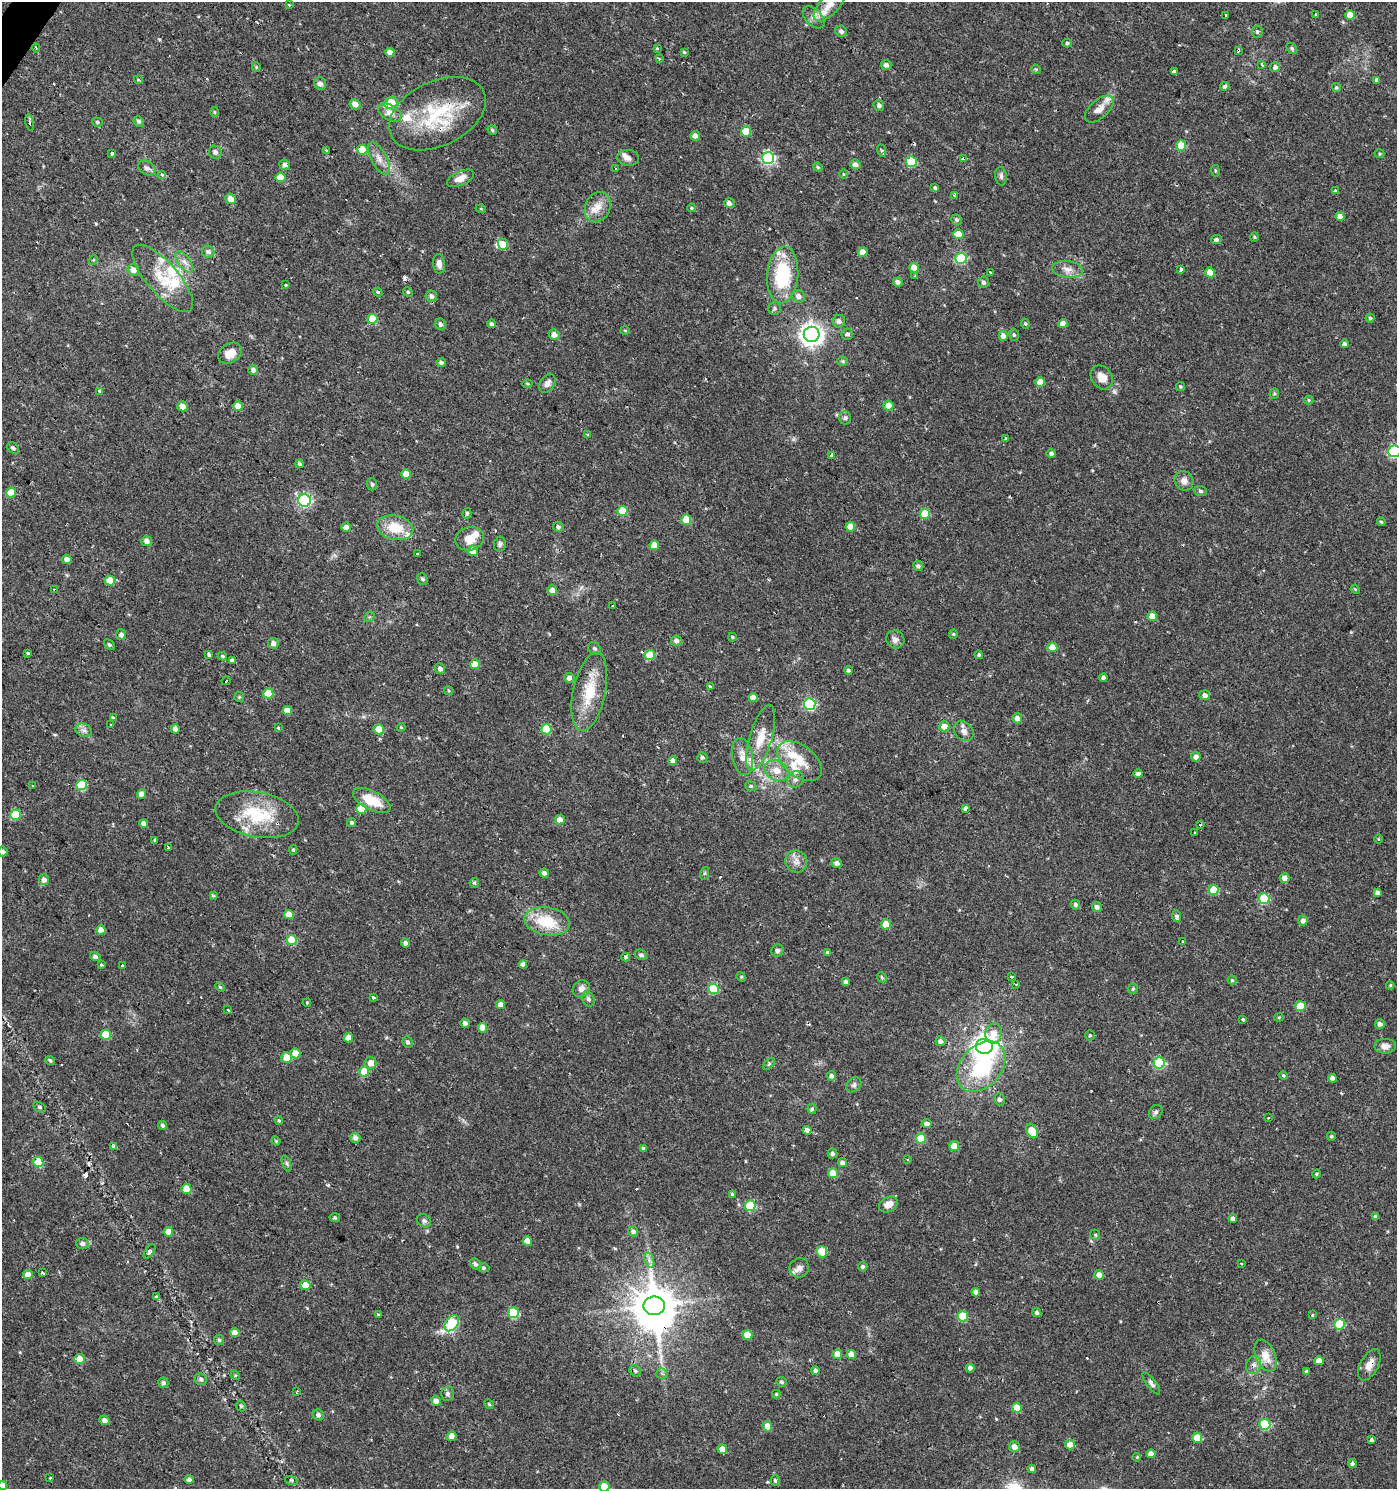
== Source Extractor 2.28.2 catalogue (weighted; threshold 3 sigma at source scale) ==
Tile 11 of 4 x 4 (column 3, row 3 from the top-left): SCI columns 2965-4359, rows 1493-2979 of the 5999 x 5954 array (HDU 1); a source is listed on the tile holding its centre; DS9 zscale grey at full resolution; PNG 1399 x 1491 px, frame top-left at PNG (2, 2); each listed source drawn as its Kron ellipse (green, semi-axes under 4 px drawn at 4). Shown black and unused: <1% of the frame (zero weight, under 2 of 3 exposures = <1% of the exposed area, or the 3 px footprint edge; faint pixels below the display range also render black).
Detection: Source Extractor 2.28.2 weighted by HDU 2 'WHT'; one run over the whole footprint, this tile lists its part. Background 0.0337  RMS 0.0035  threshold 0.0159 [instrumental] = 3 sigma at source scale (4.5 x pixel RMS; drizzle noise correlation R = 1.50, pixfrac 1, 0.0396/0.0396 arcsec/px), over >= 5 px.
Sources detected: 453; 2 inside a brighter object's white glare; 19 cosmic-ray / hot-pixel residue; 1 long thin detection or spike segment (spike, bleed or trail) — neither listed nor drawn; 16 inside a brighter listed object's ellipse — not listed separately; the other 415 listed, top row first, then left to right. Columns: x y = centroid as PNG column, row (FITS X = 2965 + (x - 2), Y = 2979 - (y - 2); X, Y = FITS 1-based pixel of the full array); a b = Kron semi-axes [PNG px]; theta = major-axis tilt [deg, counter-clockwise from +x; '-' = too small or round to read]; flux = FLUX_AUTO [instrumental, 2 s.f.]
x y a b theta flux
289 5 3 3 - 0.49
829 5 21 9 48 4
1226 15 3 2 - 0.33
1316 15 4 3 - 0.35
1350 15 5 5 - 5.7
814 17 13 8 -45 2.1
841 31 6 5 - 1.2
1257 32 6 5 - 0.73
1067 43 5 4 - 0.56
36 48 4 3 - 0.41
657 48 4 3 - 0.28
1292 48 6 4 -51 0.63
1238 50 4 3 - 0.72
390 52 4 4 - 2.3
684 52 4 3 - 0.37
659 59 3 3 - 0.67
886 65 5 5 - 1.2
1262 65 3 3 - 1.3
256 67 5 4 - 0.4
1275 67 5 5 - 1.2
1036 69 5 4 - 0.41
1174 72 4 4 - 1
138 80 4 3 - 0.66
1376 80 4 3 - 0.71
320 84 6 6 - 1.4
1225 86 5 4 - 0.76
1336 88 4 4 - 0.46
391 103 7 5 29 10
355 104 5 5 - 2.4
879 105 5 5 - 0.98
1099 109 17 9 42 3.2
214 112 5 3 - 0.34
390 113 13 7 -32 2.5
437 114 51 32 26 27
139 121 5 5 - 0.84
97 122 6 4 -18 0.56
30 123 8 3 -80 0.75
492 130 5 4 - 0.48
746 131 5 5 - 6
695 136 5 4 - 1.5
1181 145 5 5 - 10
326 150 3 2 - 0.3
362 150 5 5 - 7.3
881 150 6 4 -70 0.47
215 152 6 6 - 1.3
112 153 3 3 - 2.8
1379 154 5 4 - 0.42
379 158 18 8 -62 2.9
628 158 11 8 -4 1.7
768 158 6 6 - 49
963 158 3 3 - 130
911 162 5 5 - 11
855 164 5 4 - 1.4
285 165 5 5 - 1.3
818 167 5 4 - 0.46
147 168 9 7 -31 1.5
616 168 3 2 - 0.27
1215 171 6 3 -82 0.39
162 174 3 3 - 1.7
844 174 5 3 - 0.29
1001 176 9 5 -83 0.99
281 177 5 5 - 6
460 178 14 7 24 2.6
935 188 3 3 - 8
1335 191 3 3 - 0.9
954 195 4 3 - 0.58
230 199 5 5 - 2.9
729 203 5 5 - 1.4
598 207 16 12 66 4.3
691 208 4 3 - 0.37
481 209 5 3 - 0.33
1340 216 4 4 - 2.9
957 220 5 5 - 0.74
958 234 5 5 - 5.7
1254 237 5 4 - 0.4
1216 239 5 4 - 0.86
503 244 5 5 - 5.5
208 252 6 6 - 1.2
863 252 5 4 - 2.5
961 258 5 5 - 28
93 260 5 4 - 0.44
184 262 12 6 -52 1.8
439 264 10 6 -83 1.7
914 268 5 4 - 4
1067 269 15 8 -7 2.8
1181 269 4 3 - 3.2
133 270 6 5 - 2.3
990 272 3 3 - 1
1210 272 5 5 - 3.6
783 275 28 15 85 23
915 275 4 3 - 0.49
163 278 42 15 -49 12
898 282 4 4 - 1.3
983 282 5 5 - 0.87
286 285 3 3 - 1.4
378 292 4 4 - 0.43
408 292 5 4 - 0.5
431 296 6 5 - 1.2
798 296 7 6 - 1.6
775 308 6 6 - 0.77
1370 318 4 4 - 0.53
372 319 5 5 - 9.3
839 321 6 6 - 1.4
1063 323 4 4 - 3
441 324 6 5 - 0.9
491 324 4 4 - 0.81
1025 324 5 4 - 0.43
625 331 5 3 - 0.32
812 334 8 7 - 250
847 334 6 5 - 1.1
554 335 5 5 - 1.9
1014 335 6 5 - 0.55
1003 336 5 4 - 2
1344 344 4 4 - 0.85
230 353 13 9 33 4.2
843 361 5 4 - 0.57
441 363 4 4 - 0.96
253 370 5 5 - 1.2
1102 377 13 10 -56 3.9
1040 382 5 4 - 3.9
527 383 5 3 - 0.39
547 383 10 7 58 1.6
1180 387 4 4 - 0.47
100 392 4 3 - 1.3
1274 393 5 4 - 0.49
1309 400 5 4 - 0.45
182 406 5 5 - 2.4
238 406 5 5 - 3.3
888 406 5 5 - 4.2
845 418 6 5 - 0.78
587 434 4 3 - 0.66
1005 439 3 3 - 0.66
13 448 6 5 - 0.81
1394 451 6 6 - 41
1051 453 5 4 - 0.82
832 455 4 3 - 2.4
300 464 4 3 - 0.59
406 474 4 4 - 4.4
1184 481 10 9 - 2.1
372 484 6 5 - 0.62
1201 491 6 5 - 0.71
11 493 5 5 - 6.9
304 501 6 6 - 49
622 511 5 5 - 10
467 513 5 4 - 0.62
925 514 5 5 - 11
686 520 5 5 - 7.5
1381 522 4 3 - 0.44
346 527 5 4 - 1.8
558 527 5 5 - 0.92
850 527 5 5 - 4.5
395 528 18 12 -12 8.7
470 539 14 11 16 5.3
147 541 5 5 - 1.8
500 544 7 6 - 0.81
654 545 5 5 - 4.9
473 551 5 5 - 3.2
417 553 3 3 - 0.74
67 559 5 4 - 1.8
918 566 5 4 - 0.78
422 579 6 5 - 0.8
110 581 5 5 - 6.2
1355 589 5 3 - 0.34
55 590 3 3 - 0.41
552 590 5 5 - 2.1
612 606 3 2 - 0.36
1152 616 5 4 - 3.8
369 617 6 4 42 0.49
953 634 5 4 - 0.41
121 635 5 5 - 1.2
732 637 4 3 - 0.49
895 639 9 8 - 1.6
677 641 5 5 - 1.3
273 643 5 5 - 1.6
109 645 6 4 -45 0.58
1052 647 5 5 - 5.7
595 648 7 5 -42 0.77
28 653 4 3 - 0.6
209 654 4 3 - 1.9
650 655 5 5 - 6.7
979 655 4 4 - 0.55
222 656 4 3 - 0.46
232 661 4 4 - 1.3
475 664 5 5 - 3.8
440 669 5 5 - 1.2
848 670 4 4 - 0.65
1103 677 4 4 - 0.85
569 678 5 5 - 1.7
226 681 5 3 - 1.2
710 687 3 3 - 2
449 691 5 4 - 0.38
589 692 40 16 78 12
268 693 5 5 - 9.6
1205 695 5 5 - 1.4
239 697 5 5 - 0.38
753 698 4 4 - 2.6
810 704 6 5 - 34
287 711 5 4 - 2.7
113 718 4 3 - 0.53
1017 718 5 5 - 2.6
111 724 3 3 - 0.7
944 726 5 5 - 3.3
401 727 4 4 - 0.35
278 728 3 3 - 2.3
175 729 4 4 - 1.2
379 729 5 5 - 4.2
546 729 5 5 - 13
84 730 8 6 -20 1.4
964 731 11 8 -46 1.9
761 738 34 11 73 8.1
742 756 19 10 -80 3.9
702 757 5 5 - 0.66
1196 757 5 4 - 1.5
673 761 4 4 - 2.2
800 761 26 15 -38 8.5
776 770 12 9 -28 3.9
1138 774 5 4 - 1
795 779 9 7 44 1.3
32 785 3 3 - 0.7
82 785 5 5 - 14
751 786 6 4 -21 0.55
141 794 4 4 - 2
372 800 20 9 -27 8.9
965 808 4 3 - 5.7
361 809 5 5 - 7.9
15 815 5 5 - 14
257 815 42 22 -11 20
560 819 5 4 - 2.3
352 822 4 4 - 0.66
144 824 4 4 - 2.1
1200 825 3 3 - 1
1194 832 3 2 - 0.51
1378 839 5 3 - 0.3
155 840 3 3 - 2.2
168 848 3 3 - 0.63
293 850 5 4 - 0.5
3 851 5 4 - 0.98
796 861 11 11 - 2.5
837 863 5 5 - 1.5
544 873 4 4 - 1.1
705 873 6 4 70 0.47
1285 878 5 5 - 2
44 880 5 5 - 1.6
474 883 5 4 - 0.5
1213 890 5 5 - 11
1377 893 4 4 - 1.2
213 895 3 3 - 1.8
1264 899 5 5 - 17
1075 905 5 4 - 0.84
1097 907 5 5 - 1.2
289 914 5 4 - 3
1177 916 6 4 -82 0.93
547 921 23 14 -10 13
1303 921 5 5 - 1.4
886 924 5 5 - 5
101 930 4 4 - 3
291 940 5 5 - 8.6
1183 942 3 3 - 0.56
405 943 5 4 - 1
777 950 6 6 - 0.81
827 952 4 3 - 0.55
641 955 6 5 - 0.86
95 957 5 4 - 0.94
626 957 4 4 - 0.8
102 964 3 3 - 1
523 964 4 4 - 1.3
122 965 3 3 - 1.1
741 977 5 4 - 0.42
882 977 5 4 - 0.53
1011 977 3 3 - 0.51
1232 980 4 4 - 0.47
846 982 4 4 - 1.1
1016 984 3 3 - 0.42
1390 985 4 3 - 0.4
220 987 6 3 -45 0.45
581 989 9 8 - 1.9
713 989 5 5 - 14
1133 989 5 5 - 0.63
374 997 3 3 - 2.3
588 999 7 6 - 0.88
307 1003 4 4 - 0.36
501 1005 4 4 - 2.3
1301 1006 5 5 - 8.6
228 1010 3 3 - 2.7
1279 1017 4 4 - 0.36
1243 1019 3 3 - 1.4
465 1023 4 4 - 1.1
1380 1024 5 5 - 1.3
482 1028 5 4 - 3.8
994 1033 10 8 79 4.5
106 1035 5 5 - 9.2
1090 1035 5 4 - 0.58
348 1038 5 4 - 2.9
940 1041 5 4 - 1.3
408 1042 6 5 - 0.84
984 1046 8 7 - 280
1385 1046 10 7 1 2.2
295 1053 5 5 - 4.2
287 1058 5 5 - 4.7
50 1060 5 3 - 0.63
371 1063 6 5 - 2.8
1159 1063 5 5 - 26
769 1064 7 4 45 0.58
981 1067 28 20 49 30
364 1071 5 5 - 9
1283 1075 4 3 - 1
831 1076 5 5 - 1
1332 1078 4 4 - 1.5
854 1085 8 6 46 1
999 1099 6 5 - 1
40 1107 7 4 -27 0.6
812 1109 5 4 - 0.63
1156 1112 8 6 51 0.88
1268 1118 3 3 - 0.41
279 1120 4 3 - 0.45
927 1124 5 4 - 1.6
162 1125 5 4 - 0.69
807 1130 4 4 - 1.5
1032 1131 8 5 -62 6.9
1331 1136 4 4 - 0.54
355 1138 5 5 - 1.3
921 1139 5 5 - 11
276 1141 4 4 - 0.39
114 1146 3 3 - 5.3
954 1146 5 5 - 4.1
643 1148 4 4 - 0.73
833 1154 5 5 - 0.85
908 1160 3 2 - 0.32
38 1162 5 5 - 10
287 1163 8 3 -71 0.69
842 1163 4 4 - 1.3
833 1173 5 4 - 5.7
1316 1174 4 4 - 0.43
186 1189 5 5 - 5.3
732 1194 4 4 - 0.43
888 1204 10 7 29 2.9
750 1206 5 5 - 17
1376 1216 4 4 - 0.83
335 1217 5 4 - 0.53
1233 1218 4 4 - 1.4
424 1221 8 6 -39 0.92
633 1231 5 4 - 1.1
168 1232 5 4 - 3.6
1095 1235 5 4 - 0.52
527 1241 4 4 - 3.1
82 1243 6 5 - 1.4
150 1251 8 4 55 0.61
822 1252 6 5 - 6.9
649 1260 8 4 -72 1.1
1241 1263 3 3 - 1.2
475 1264 6 5 - 1.1
863 1267 5 4 - 0.73
484 1268 6 4 1 0.58
799 1268 10 9 - 2
43 1273 3 3 - 0.89
28 1275 5 4 - 3.1
1099 1275 5 4 - 2.3
305 1285 5 5 - 4.2
976 1292 4 4 - 2.2
157 1297 3 3 - 2.5
654 1306 11 9 3 950
1037 1312 5 4 - 0.73
513 1313 5 5 - 19
378 1314 3 3 - 1.7
1313 1315 3 3 - 0.52
963 1316 5 5 - 13
452 1323 9 6 52 23
1339 1324 5 5 - 16
235 1332 4 4 - 2.4
747 1335 5 5 - 6.2
219 1340 5 5 - 0.62
837 1354 5 4 - 5.1
851 1354 4 4 - 4.1
1265 1356 17 9 -68 5
80 1359 5 5 - 4.3
1319 1361 5 4 - 2.7
1254 1365 9 7 71 1.7
1369 1365 17 9 63 3.2
970 1368 4 4 - 1.5
815 1370 4 4 - 1.1
635 1371 6 5 - 0.71
1306 1371 4 4 - 0.63
662 1373 6 5 - 0.81
235 1375 5 4 - 0.36
201 1379 6 5 - 0.91
782 1382 5 4 - 0.63
163 1383 5 5 - 1.1
1151 1383 13 4 -53 1.1
297 1391 4 3 - 0.32
447 1393 7 6 - 0.92
776 1394 4 4 - 0.41
436 1401 5 4 - 1.7
489 1404 5 4 - 0.43
241 1406 5 4 - 0.44
1017 1408 5 5 - 6.2
318 1415 6 5 - 0.82
104 1420 5 4 - 1.7
1265 1424 5 5 - 21
767 1426 5 5 - 3.1
452 1436 5 4 - 1.9
1197 1438 5 5 - 7.1
1371 1440 4 3 - 0.82
1070 1445 5 5 - 4.7
1014 1447 5 5 - 2.1
722 1449 5 4 - 2.8
1151 1454 4 4 - 2.5
1137 1457 4 3 - 0.34
1352 1463 4 4 - 0.78
1032 1469 4 4 - 1.3
50 1478 3 2 - 0.52
189 1480 5 4 - 1.1
291 1480 6 4 -17 0.43
775 1480 5 4 - 0.7
3 1485 4 4 - 2.9
604 1487 5 5 - 9.7
Overlapping masked pixels (flux is a lower limit): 8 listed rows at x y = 1238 50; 437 114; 963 158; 55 590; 257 815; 1233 1218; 1254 1365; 1369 1365
Isophote crosses this tile's border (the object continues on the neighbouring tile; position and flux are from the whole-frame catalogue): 5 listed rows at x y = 829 5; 1394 451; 3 851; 3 1485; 604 1487